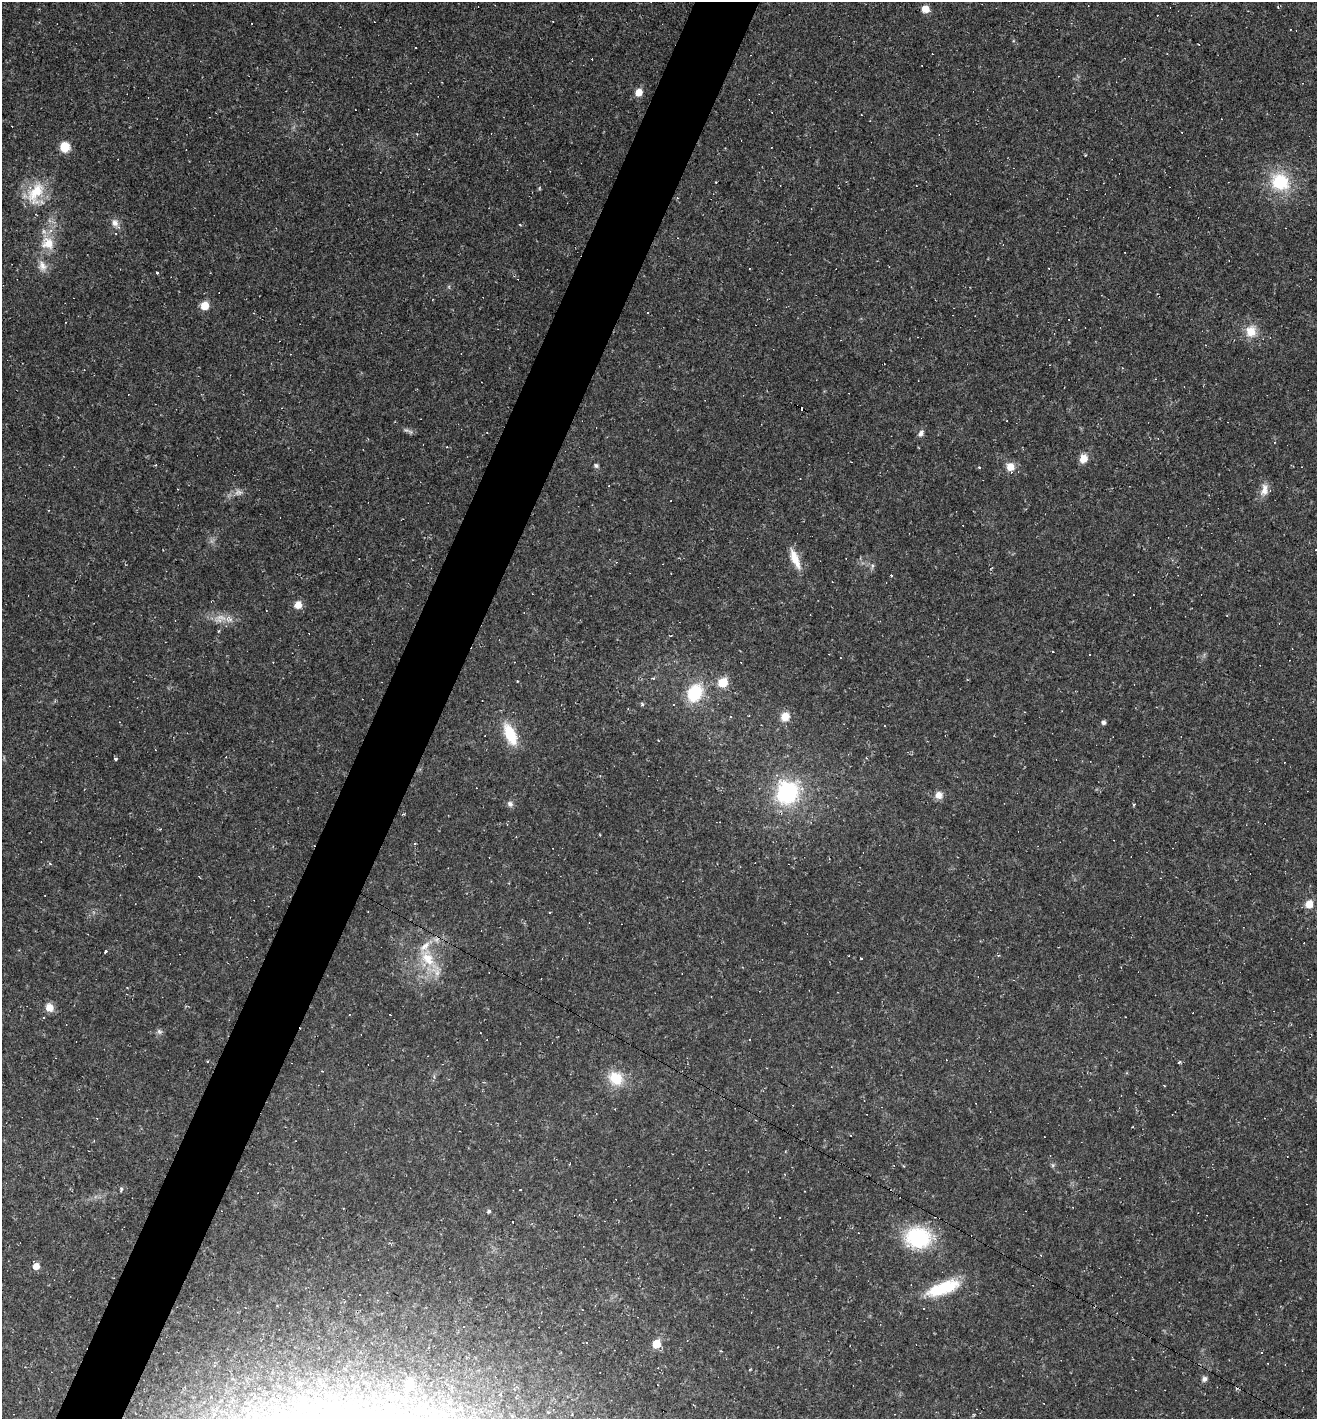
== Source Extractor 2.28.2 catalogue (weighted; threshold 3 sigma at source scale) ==
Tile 7 of 4 x 4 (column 3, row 2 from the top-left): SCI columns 2772-4086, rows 2833-4249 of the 5676 x 5665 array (HDU 1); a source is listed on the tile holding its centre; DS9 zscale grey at full resolution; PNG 1319 x 1421 px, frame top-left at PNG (2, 2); no overlay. Shown black and unused: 5% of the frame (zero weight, under 2 of 3 exposures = <1% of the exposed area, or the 3 px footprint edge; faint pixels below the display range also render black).
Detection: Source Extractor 2.28.2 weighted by HDU 2 'WHT'; one run over the whole footprint, this tile lists its part. Background 0.0384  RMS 0.0067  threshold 0.03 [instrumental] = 3 sigma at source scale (4.5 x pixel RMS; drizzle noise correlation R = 1.50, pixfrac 1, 0.05/0.05 arcsec/px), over >= 5 px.
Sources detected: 132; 2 too faint to see at this stretch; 58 cosmic-ray / hot-pixel residue — not listed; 4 inside a brighter listed object's ellipse — not listed separately; the other 68 listed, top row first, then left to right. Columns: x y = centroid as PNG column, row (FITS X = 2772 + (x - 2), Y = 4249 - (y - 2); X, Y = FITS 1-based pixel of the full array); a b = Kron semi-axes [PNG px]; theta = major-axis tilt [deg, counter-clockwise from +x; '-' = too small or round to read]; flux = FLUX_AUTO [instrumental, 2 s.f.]
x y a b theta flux
925 9 7 7 - 6.8
1124 58 3 2 - 0.42
638 92 7 7 - 7.1
65 147 10 9 - 12
716 182 4 2 - 0.48
1280 182 22 20 -39 35
36 192 31 22 65 25
677 198 4 3 - 0.62
115 223 15 8 -55 4.7
520 224 4 3 - 0.55
48 243 19 17 -22 14
42 266 16 11 -67 6.5
157 272 3 3 - 2
204 305 7 7 - 10
647 312 3 3 - 1.3
1251 331 16 14 71 11
921 433 10 7 59 2.8
1083 459 9 8 - 7.5
156 465 4 3 - 0.52
596 465 6 5 - 1.7
979 467 3 3 - 0.9
1010 467 8 8 - 8.1
1264 490 19 9 74 6.1
238 492 12 9 -4 3.7
1316 550 2 2 - 0.39
795 559 28 9 -67 11
872 566 9 4 77 1.3
891 575 3 3 - 0.61
298 605 7 7 - 7
524 613 3 2 - 0.4
221 617 21 10 12 8.5
1052 651 3 3 - 1.3
653 678 4 3 - 0.87
723 682 8 8 - 16
695 693 17 13 61 36
674 705 3 3 - 1.6
785 717 10 9 - 8.2
1104 722 4 4 - 2.1
884 726 2 2 - 0.46
510 734 24 11 -66 24
116 759 3 3 - 1.4
787 792 23 21 49 72
939 795 9 9 - 5.2
510 804 8 7 - 2.4
415 844 3 3 - 0.85
50 864 5 3 - 0.7
200 877 4 2 - 0.54
1309 904 8 7 - 7.4
368 911 2 2 - 0.4
549 912 3 3 - 1
106 951 3 3 - 2.4
427 958 30 17 -61 24
861 958 3 3 - 4.7
49 1007 9 8 - 6.5
390 1015 3 2 - 0.52
159 1031 8 7 - 1.9
1179 1062 6 3 35 0.69
616 1078 19 16 -32 18
1053 1165 6 5 - 1.1
121 1189 5 3 - 1.6
804 1191 3 2 - 0.44
489 1211 5 5 - 1.3
918 1238 25 20 -3 60
36 1266 6 5 - 6.7
943 1288 45 15 19 32
656 1344 6 5 - 16
1204 1379 7 6 - 2.2
409 1383 9 7 65 9.4
Isophote crosses this tile's border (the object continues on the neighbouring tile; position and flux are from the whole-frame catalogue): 1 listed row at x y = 1316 550
Unlisted compact peaks at least as high as the median listed source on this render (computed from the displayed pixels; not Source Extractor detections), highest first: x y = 642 704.